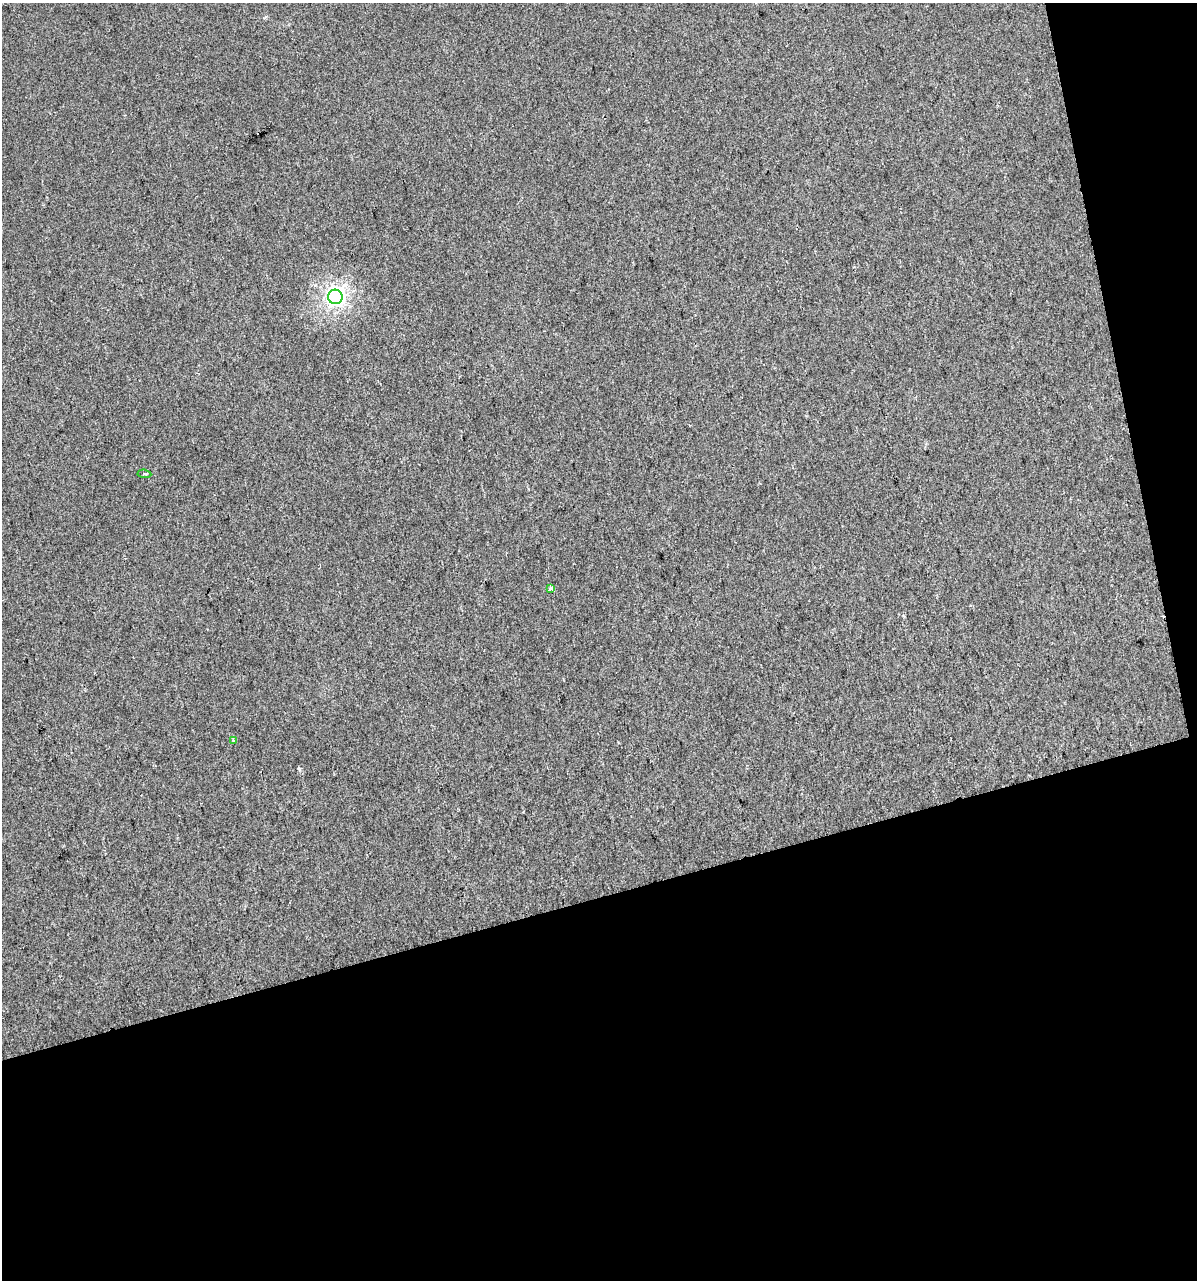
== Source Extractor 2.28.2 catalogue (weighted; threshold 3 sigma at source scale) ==
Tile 4 of 2 x 2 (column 2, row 2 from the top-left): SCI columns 1224-2418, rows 1-1278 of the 2463 x 2555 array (HDU 1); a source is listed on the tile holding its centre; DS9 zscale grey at full resolution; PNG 1199 x 1282 px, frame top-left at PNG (2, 3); each listed source drawn as its Kron ellipse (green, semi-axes under 4 px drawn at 4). Shown black and unused: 34% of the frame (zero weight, under 2 of 3 exposures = <1% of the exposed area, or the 3 px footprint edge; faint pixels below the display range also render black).
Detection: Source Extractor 2.28.2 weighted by HDU 2 'WHT'; one run over the whole footprint, this tile lists its part. Background 7.56e-04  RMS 0.0073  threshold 0.0327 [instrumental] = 3 sigma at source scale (4.5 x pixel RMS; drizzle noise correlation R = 1.50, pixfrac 1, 0.0396/0.0396 arcsec/px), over >= 5 px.
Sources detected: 5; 1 cosmic-ray / hot-pixel residue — neither listed nor drawn; the other 4 listed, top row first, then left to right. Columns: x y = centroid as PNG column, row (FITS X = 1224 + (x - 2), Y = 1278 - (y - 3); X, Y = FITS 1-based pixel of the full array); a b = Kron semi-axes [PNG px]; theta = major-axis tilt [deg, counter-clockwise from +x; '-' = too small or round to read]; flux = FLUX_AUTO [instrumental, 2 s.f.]
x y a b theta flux
335 297 7 7 - 290
144 474 7 3 -6 0.9
551 589 4 4 - 63
233 740 3 3 - 3.6